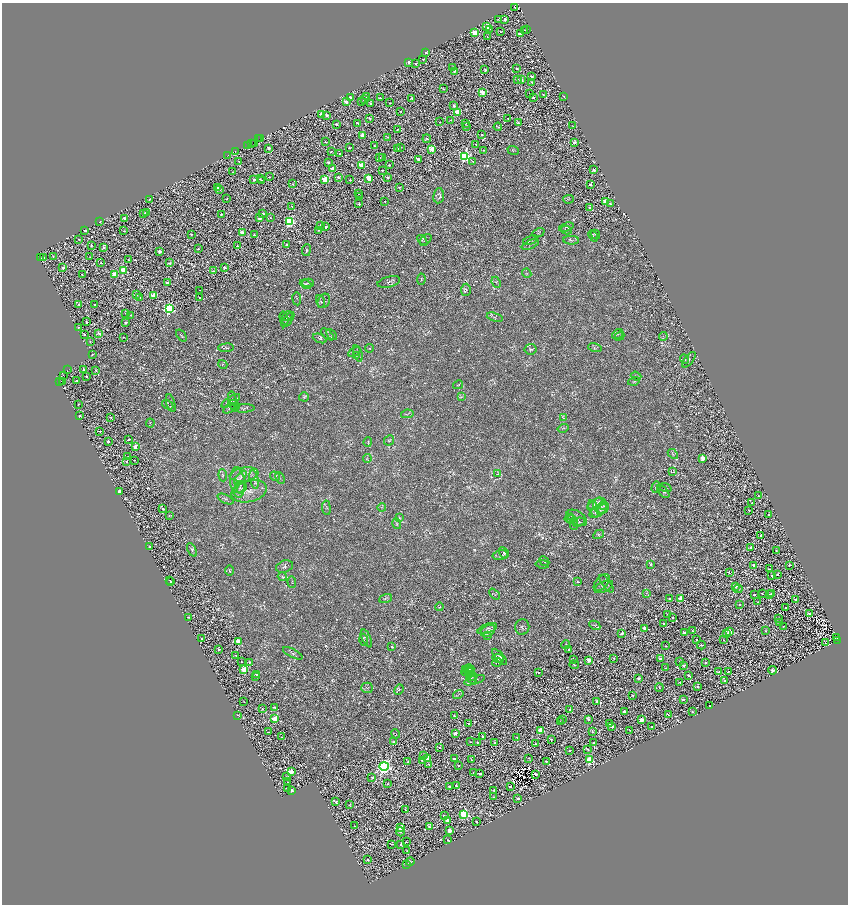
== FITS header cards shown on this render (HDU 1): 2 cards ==
NAXIS1  =                 1692
NAXIS2  =                 1804

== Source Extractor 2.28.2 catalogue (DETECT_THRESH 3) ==
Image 1692 x 1804 px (HDU 1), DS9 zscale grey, zoomed out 1/2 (1 PNG px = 2 x 2 image px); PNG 850 x 906 px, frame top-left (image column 1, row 1803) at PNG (2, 3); each listed source drawn as its Kron ellipse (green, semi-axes under 4 px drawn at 4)
Background 1.49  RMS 2.3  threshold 6.85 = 3 sigma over >= 5 px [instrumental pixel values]
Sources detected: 1426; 186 cannot appear on this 1/2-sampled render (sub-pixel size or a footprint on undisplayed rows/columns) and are neither listed nor drawn; of the other 1240, the 500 brightest by FLUX_AUTO listed and drawn (740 fainter detections omitted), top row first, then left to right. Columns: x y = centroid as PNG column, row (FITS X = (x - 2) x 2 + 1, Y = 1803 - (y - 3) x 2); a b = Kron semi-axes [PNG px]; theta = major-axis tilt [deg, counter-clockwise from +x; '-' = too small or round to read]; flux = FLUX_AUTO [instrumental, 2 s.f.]
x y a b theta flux
515 7 3 2 - 2300
498 19 2 2 - 380
505 19 2 2 - 2000
487 27 3 2 - 11000
489 29 2 2 - 520
526 29 2 2 - 470
524 30 2 2 - 390
501 32 2 1 - 410
475 33 3 2 - 13000
520 34 3 2 - 6200
487 36 3 3 - 540
425 52 2 2 - 560
423 59 3 2 - 570
409 62 2 2 - 3000
415 64 2 2 - 1300
453 68 4 3 - 490
516 68 2 2 - 600
485 70 2 2 - 580
454 71 4 3 - 990
532 76 2 2 - 1600
517 79 2 2 - 1300
522 80 3 2 - 2400
532 82 2 2 - 750
444 89 2 2 - 530
482 92 3 2 - 7600
530 94 2 2 - 630
543 94 2 2 - 360
564 96 2 1 - 370
350 97 2 2 - 1700
367 97 2 2 - 500
533 97 2 2 - 820
380 98 2 2 - 1900
412 98 2 2 - 1500
365 99 3 2 - 360
346 102 2 2 - 3600
362 102 3 2 - 590
370 103 2 2 - 530
390 103 2 2 - 560
454 106 2 2 - 2500
400 111 2 2 - 380
457 112 3 3 - 13000
321 114 2 2 - 4000
327 115 2 2 - 1400
369 118 2 2 - 690
508 118 2 2 - 440
451 120 3 2 - 710
440 122 2 2 - 380
358 123 3 2 - 1200
465 123 2 2 - 570
518 123 2 2 - 1000
336 124 2 2 - 1900
466 126 3 2 - 400
573 126 2 2 - 420
498 127 4 2 - 550
397 129 2 2 - 430
482 134 2 2 - 500
362 135 3 2 - 5000
387 137 3 3 - 360
261 138 3 1 - 390
259 139 3 1 - 1400
427 139 4 2 - 1500
326 142 2 2 - 450
574 142 2 2 - 3800
254 143 3 1 - 400
252 144 4 1 - 3400
476 144 4 3 - 420
247 145 2 1 - 530
375 146 2 2 - 460
400 147 2 2 - 440
269 148 2 2 - 2700
349 148 2 2 - 1200
398 149 2 2 - 2300
432 149 3 2 - 12000
483 150 3 2 - 540
513 150 6 2 -20 450
235 151 2 1 - 1300
332 151 2 2 - 570
340 154 3 2 - 3300
228 155 2 1 - 610
465 156 4 4 - 79000
382 157 2 2 - 590
379 158 2 2 - 1200
418 159 2 2 - 2200
239 161 3 2 - 530
328 162 2 2 - 1200
473 162 4 2 - 490
361 165 3 2 - 13000
389 165 2 2 - 660
332 169 3 2 - 7900
382 170 2 2 - 930
594 170 2 2 - 3100
233 172 2 2 - 390
269 177 2 2 - 400
338 177 2 2 - 1500
387 177 2 2 - 1200
369 178 3 2 - 16000
254 179 2 2 - 2500
260 179 2 2 - 390
325 179 3 3 - 25000
262 180 2 2 - 400
350 180 2 2 - 710
293 184 2 2 - 420
590 184 2 2 - 2300
217 187 2 2 - 1600
399 187 2 2 - 530
220 190 3 3 - 670
359 193 2 2 - 620
439 196 7 5 82 1200
360 197 2 2 - 700
149 199 2 2 - 550
226 199 2 2 - 380
568 199 5 2 - 400
384 201 2 2 - 450
605 201 2 2 - 8300
359 204 2 2 - 760
610 204 2 2 - 990
292 206 2 2 - 650
589 208 2 2 - 1900
146 213 2 2 - 3100
143 214 3 2 - 490
221 214 2 2 - 580
263 214 2 2 - 1400
124 218 2 2 - 2600
260 218 2 2 - 3700
271 218 2 2 - 520
100 221 2 2 - 1100
289 221 4 3 - 67000
321 225 2 2 - 1300
325 227 2 2 - 2100
566 227 7 3 16 600
318 230 2 2 - 600
566 230 6 3 -10 530
85 231 2 2 - 1300
124 231 2 2 - 360
242 233 3 2 - 9000
538 233 6 3 23 430
191 234 2 2 - 670
254 235 2 2 - 580
595 235 5 2 - 440
593 236 6 2 -50 380
79 239 2 2 - 420
426 240 7 3 38 530
530 240 8 3 19 570
571 240 8 3 0 720
422 241 6 3 -53 540
287 244 3 2 - 620
530 244 9 3 25 790
91 245 2 2 - 540
237 246 2 2 - 410
104 247 3 2 - 950
198 249 2 2 - 490
306 250 6 4 83 760
159 251 3 2 - 4400
53 256 3 2 - 540
43 257 2 1 - 2000
90 257 2 2 - 410
41 258 2 1 - 490
128 259 3 2 - 610
101 263 2 2 - 1200
169 263 2 2 - 1100
63 268 2 2 - 2000
225 268 2 2 - 1300
124 271 3 3 - 26000
213 271 3 2 - 500
527 273 5 2 - 430
82 274 2 2 - 460
114 274 3 2 - 9600
421 279 5 3 - 380
389 282 11 5 14 1400
496 282 5 3 - 450
167 283 2 2 - 1800
308 283 6 3 0 600
305 284 6 4 -23 620
200 290 2 1 - 360
466 290 6 5 - 870
136 294 2 2 - 3600
154 295 3 2 - 12000
140 297 2 2 - 1200
200 298 2 2 - 1600
297 299 6 2 -83 430
321 301 6 3 -70 690
324 301 7 6 - 1100
79 304 2 2 - 1000
94 305 2 2 - 640
169 309 3 3 - 91000
126 313 3 3 - 590
131 315 3 2 - 420
287 316 6 3 37 510
495 317 8 2 -18 540
284 318 6 3 -75 460
288 320 9 3 53 620
86 322 2 2 - 1400
125 323 3 2 - 970
78 327 2 2 - 580
99 333 2 2 - 2900
84 334 3 2 - 1000
327 334 7 3 -43 760
331 334 6 3 -47 530
617 334 6 2 36 390
181 335 7 3 -52 400
620 336 5 3 - 520
123 337 2 1 - 480
663 337 4 3 - 410
320 338 7 3 -22 740
90 342 2 2 - 430
226 348 7 2 4 480
370 348 4 3 - 370
595 348 7 4 -17 810
531 349 6 5 - 910
354 352 6 2 31 490
358 353 8 2 -72 550
92 354 2 2 - 360
356 356 4 3 - 490
685 359 5 3 - 370
689 360 9 4 51 820
223 365 5 4 - 420
67 370 3 1 - 2100
84 370 2 2 - 1400
96 370 3 2 - 480
64 375 4 1 - 3600
86 376 2 2 - 930
636 376 5 2 - 390
77 380 2 2 - 460
60 381 2 1 - 570
634 381 6 3 15 550
62 382 2 1 - 7900
458 385 5 3 - 480
304 397 5 4 - 580
461 397 4 3 - 390
231 401 10 4 31 1100
233 401 10 4 -79 1100
171 403 9 4 -74 920
78 404 2 2 - 380
168 405 6 2 -34 390
235 406 6 4 -66 700
230 408 7 4 33 730
244 408 10 3 3 860
407 414 6 3 10 610
80 416 2 2 - 1700
111 417 3 3 - 410
563 418 4 3 - 470
150 423 4 3 - 420
563 428 5 3 - 540
100 431 3 2 - 920
129 439 3 2 - 510
389 440 5 4 - 630
108 441 2 2 - 1700
368 442 4 2 - 400
135 447 3 2 - 4500
673 454 6 3 -43 440
128 457 3 2 - 480
367 458 4 4 - 590
702 458 3 3 - 7300
134 460 2 2 - 490
126 461 3 2 - 560
673 472 4 3 - 410
244 474 14 7 8 3400
497 474 4 3 - 390
223 475 6 3 -84 640
275 476 5 4 - 810
240 478 8 3 51 960
280 478 6 2 -66 430
254 480 9 4 -78 1200
238 482 15 7 -85 4100
656 487 6 3 76 730
665 487 6 3 -21 480
240 488 6 4 41 1300
242 488 5 4 - 790
120 491 3 2 - 4500
249 491 18 10 14 5300
663 492 8 3 -49 640
758 496 3 2 - 940
226 499 9 3 -25 790
752 503 2 2 - 1200
595 504 8 4 32 1300
592 505 4 4 - 670
600 505 8 7 - 2200
604 506 5 3 - 560
382 507 4 3 - 500
326 508 7 3 -84 510
163 509 2 2 - 1100
594 509 9 4 -68 1400
603 509 7 3 34 840
599 510 11 5 33 1600
749 510 2 2 - 700
769 514 2 2 - 1500
169 515 2 2 - 390
399 518 4 3 - 370
569 518 5 4 - 670
577 518 11 6 -32 1800
571 519 4 4 - 690
579 522 6 3 23 530
397 523 5 3 - 640
574 523 7 4 -87 680
599 534 6 3 29 600
761 536 2 2 - 1100
150 547 2 2 - 1500
751 548 2 2 - 2800
192 550 7 4 -63 710
776 550 2 2 - 400
504 553 6 4 -59 760
500 555 7 4 12 950
544 561 5 3 - 540
542 564 6 2 -7 390
651 564 3 2 - 420
754 565 2 2 - 4400
789 565 2 2 - 390
284 567 9 6 19 1100
770 569 3 2 - 710
230 571 5 3 - 370
729 573 2 2 - 440
771 575 2 2 - 920
778 575 2 2 - 520
282 577 5 3 - 400
170 580 2 1 - 450
171 582 2 2 - 630
292 582 6 3 -85 580
577 582 3 2 - 500
602 583 10 6 48 1600
606 584 10 3 -54 980
736 586 2 2 - 3100
604 587 10 5 25 1400
738 589 4 3 - 380
646 593 4 3 - 460
762 593 2 2 - 610
494 594 6 2 -47 490
769 594 2 2 - 930
772 594 2 2 - 540
754 595 2 2 - 830
670 598 2 2 - 660
386 599 6 3 20 920
680 599 3 3 - 15000
795 599 2 2 - 1800
758 602 2 2 - 370
740 604 2 2 - 1200
440 607 4 3 - 470
786 608 2 2 - 980
810 613 3 2 - 7500
667 615 2 2 - 390
188 617 2 2 - 1100
672 617 2 2 - 640
779 619 2 2 - 410
663 623 2 2 - 770
779 623 2 2 - 1000
595 625 6 4 -27 760
784 626 2 2 - 590
522 627 8 7 - 1200
644 628 3 2 - 4900
487 629 10 4 22 1400
488 631 8 5 30 1500
693 631 3 3 - 380
729 631 3 2 - 10000
765 631 3 2 - 430
622 633 2 2 - 1500
684 633 2 2 - 3400
726 633 3 2 - 2400
487 635 3 3 - 400
837 637 2 1 - 1900
367 638 10 3 -66 1000
201 639 3 2 - 540
697 639 2 2 - 550
364 640 6 3 -73 720
724 640 3 2 - 430
838 640 2 1 - 14000
239 642 4 2 - 19000
825 643 2 1 - 430
566 644 4 3 - 370
701 645 4 2 - 720
666 646 2 2 - 850
392 647 4 3 - 400
219 650 2 2 - 1500
569 650 2 2 - 1000
293 653 11 3 -27 980
236 655 2 2 - 770
499 657 10 3 -48 890
498 658 6 2 -8 540
614 658 3 3 - 420
660 658 2 2 - 1800
573 659 2 2 - 1400
589 660 3 2 - 9400
241 662 2 2 - 390
249 662 2 2 - 980
497 662 5 4 - 460
680 662 2 2 - 530
705 663 2 2 - 360
574 665 5 2 - 490
683 665 2 2 - 2300
469 668 5 3 - 410
666 668 3 2 - 480
244 670 3 2 - 20000
466 670 4 4 - 490
772 670 4 3 - 3200
470 671 5 3 - 430
728 671 2 2 - 480
468 672 7 4 -1 790
538 672 2 2 - 870
719 672 3 2 - 620
256 674 2 2 - 830
473 676 4 2 - 420
689 676 3 2 - 1300
255 677 2 2 - 600
471 677 7 4 -58 790
639 678 2 2 - 1700
474 680 11 4 17 910
725 681 2 2 - 500
680 682 2 2 - 370
698 687 2 2 - 1400
367 688 6 5 - 880
659 688 4 2 - 380
399 690 5 3 - 440
458 695 5 2 - 540
633 695 2 2 - 520
683 699 3 2 - 870
597 701 2 2 - 2000
244 702 2 1 - 370
709 706 2 2 - 440
274 707 3 2 - 620
262 709 2 2 - 650
570 710 2 2 - 1000
624 711 2 2 - 2700
692 712 2 2 - 610
237 715 2 1 - 630
668 715 4 2 - 380
454 716 2 2 - 1200
275 719 3 3 - 21000
562 719 2 1 - 380
588 719 2 2 - 890
642 719 3 2 - 6400
560 722 3 2 - 500
469 723 2 2 - 2100
609 724 2 2 - 690
651 726 2 2 - 370
612 727 2 2 - 2300
541 730 3 3 - 14000
630 730 2 2 - 380
269 732 2 1 - 410
592 732 2 2 - 1200
455 733 2 2 - 5600
396 734 5 2 - 360
282 737 2 2 - 510
483 737 2 2 - 1500
517 737 2 2 - 900
551 739 2 2 - 980
393 742 3 2 - 530
470 742 2 2 - 440
478 742 3 3 - 430
495 743 3 2 - 830
594 743 2 2 - 1400
535 744 2 2 - 550
439 747 3 2 - 900
588 749 3 2 - 900
570 750 2 2 - 440
423 755 3 2 - 720
428 758 3 2 - 15000
528 758 2 2 - 560
455 759 4 2 - 2200
422 760 2 2 - 1500
471 760 2 2 - 590
590 760 3 3 - 39000
546 761 2 2 - 640
408 762 2 2 - 470
428 764 3 2 - 500
459 765 2 2 - 580
384 766 5 4 - 130000
291 771 3 2 - 12000
473 773 2 1 - 470
480 774 2 2 - 1800
536 774 3 2 - 1600
287 777 2 2 - 450
372 777 2 2 - 2000
288 782 2 2 - 470
387 784 2 2 - 470
456 786 2 2 - 840
449 787 2 2 - 2100
510 787 2 2 - 940
287 788 2 2 - 1000
291 790 2 2 - 2800
493 790 2 2 - 750
493 797 2 2 - 560
518 798 2 2 - 2100
336 802 3 2 - 590
349 805 2 1 - 1200
406 810 2 1 - 370
464 814 3 3 - 63000
444 816 3 2 - 540
448 820 3 2 - 8200
476 821 2 2 - 660
355 826 2 2 - 470
429 827 2 2 - 910
401 828 3 2 - 15000
450 831 2 2 - 7300
400 832 4 2 - 900
448 840 2 2 - 630
406 842 3 2 - 430
392 844 2 2 - 650
401 844 2 2 - 1200
407 851 2 2 - 380
368 860 3 2 - 700
410 862 4 3 - 630
406 864 2 2 - 4300
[740 fainter detections neither listed nor drawn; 186 sub-pixel or undisplayed-footprint detections neither listed nor drawn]